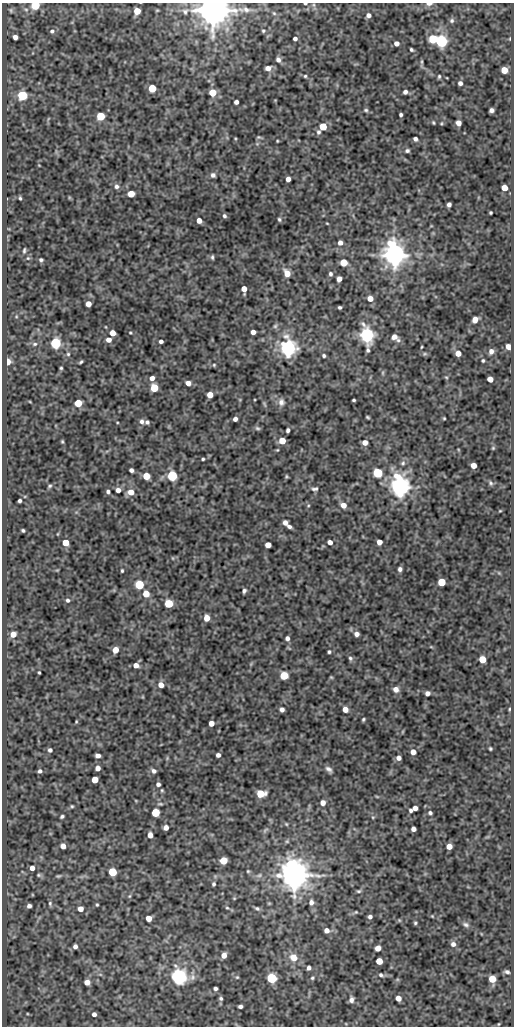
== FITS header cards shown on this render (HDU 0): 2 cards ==
NAXIS1  =                  512
NAXIS2  =                 1024

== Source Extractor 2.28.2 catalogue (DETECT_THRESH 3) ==
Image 512 x 1024 px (HDU 0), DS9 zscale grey, 1 PNG px = 1 image px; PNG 516 x 1028 px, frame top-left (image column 1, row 1024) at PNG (2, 3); no overlay
Background 76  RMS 0.5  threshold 1.49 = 3 sigma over >= 5 px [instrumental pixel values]
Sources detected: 254; all 254 listed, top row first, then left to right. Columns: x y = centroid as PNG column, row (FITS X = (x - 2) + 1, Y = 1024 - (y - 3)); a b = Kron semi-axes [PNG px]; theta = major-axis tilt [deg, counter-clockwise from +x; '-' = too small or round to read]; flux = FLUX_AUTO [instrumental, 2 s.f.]
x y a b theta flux
305 3 3 2 - 37
429 4 7 3 2 130
35 5 5 5 - 1900
314 5 6 4 -71 50
11 10 7 5 -70 50
213 10 8 7 - 91000
246 10 12 8 -18 180
137 11 5 5 - 460
185 11 7 7 - 91
274 13 6 4 -43 43
368 15 5 5 - 120
452 20 7 6 - 74
52 31 6 5 - 84
263 31 5 4 - 43
15 37 4 4 - 150
295 39 4 4 - 96
433 39 5 5 - 1400
510 39 5 3 - 32
441 41 6 5 - 7200
396 43 4 4 - 140
411 50 4 3 - 52
278 60 6 5 - 110
422 62 8 4 82 50
268 68 6 5 - 200
504 70 5 5 - 480
305 76 4 4 - 39
439 76 5 4 - 45
460 83 5 4 - 110
152 88 5 5 - 1300
405 92 4 4 - 110
212 93 6 6 - 420
22 95 5 5 - 3100
236 102 4 4 - 130
366 110 6 5 - 52
491 110 4 4 - 110
401 115 4 3 - 67
100 116 5 5 - 1500
433 123 4 3 - 36
458 123 5 4 - 210
323 126 5 5 - 810
318 132 7 6 - 78
259 137 6 5 - 43
415 139 4 4 - 93
277 141 3 2 - 27
407 151 6 5 - 68
213 175 5 5 - 92
288 179 4 4 - 180
116 186 6 6 - 97
504 188 5 5 - 430
131 194 5 5 - 530
20 198 4 3 - 42
449 204 4 4 - 110
491 213 3 3 - 42
224 216 5 4 - 63
279 219 5 3 - 49
199 220 5 4 - 200
327 223 4 2 - 24
340 243 4 4 - 160
24 250 5 3 - 52
394 254 7 6 - 43000
212 257 5 3 - 51
28 258 5 5 - 44
41 260 4 4 - 60
344 262 5 5 - 840
287 273 6 5 - 360
330 274 5 4 - 64
339 279 5 4 - 180
244 289 6 4 -86 280
370 299 5 4 - 280
88 304 5 5 - 270
340 307 3 3 - 53
475 320 5 5 - 230
275 326 6 6 - 62
106 327 4 2 - 23
253 332 4 4 - 160
113 333 5 5 - 270
130 333 4 3 - 31
367 335 7 6 - 13000
394 337 6 5 - 160
109 340 5 5 - 200
398 340 7 6 - 78
161 341 4 4 - 97
56 343 5 5 - 4600
35 344 7 6 - 81
508 347 5 4 - 230
288 348 6 6 - 16000
491 351 6 6 - 150
458 353 5 5 - 270
68 354 5 5 - 49
425 354 7 4 19 47
324 356 4 4 - 55
483 361 4 3 - 44
8 362 5 4 - 330
81 362 4 2 - 47
214 365 5 4 - 37
61 368 3 3 - 41
383 373 6 4 90 43
446 377 5 3 - 32
152 378 5 4 - 180
490 379 5 4 - 320
188 383 5 4 - 210
154 388 5 5 - 1100
210 395 5 5 - 390
354 400 3 3 - 43
281 402 10 8 -86 170
78 403 5 5 - 930
264 404 10 4 -68 55
368 417 4 2 - 38
444 418 3 2 - 30
235 419 4 4 - 120
142 421 7 6 - 110
147 422 4 4 - 72
257 428 7 5 -16 62
288 430 4 3 - 71
282 441 5 5 - 510
62 442 4 3 - 39
365 442 5 4 - 220
493 448 5 4 - 38
203 459 3 3 - 41
403 463 7 6 - 80
473 465 5 4 - 320
131 470 4 4 - 100
377 473 5 5 - 2400
146 476 5 5 - 660
172 476 5 5 - 3800
286 476 4 3 - 37
491 483 7 5 -53 70
50 486 6 4 28 49
400 487 7 6 - 30000
315 489 9 5 6 80
118 490 5 5 - 160
108 492 5 4 - 70
131 492 6 6 - 330
20 501 4 3 - 72
343 505 6 5 - 250
500 511 4 3 - 26
285 522 5 4 - 160
289 526 5 3 - 95
23 530 3 3 - 50
330 542 4 4 - 180
379 542 5 4 - 250
65 543 5 5 - 540
268 545 5 4 - 320
173 558 5 3 - 27
400 569 5 4 - 95
122 571 4 3 - 41
441 582 5 5 - 930
139 585 5 5 - 2100
244 591 5 4 - 81
146 594 5 5 - 500
68 600 5 5 - 67
169 604 5 5 - 1400
207 618 5 5 - 380
13 634 5 5 - 310
357 634 5 4 - 140
287 638 5 4 - 110
115 650 5 4 - 370
329 652 3 3 - 47
350 658 6 5 - 68
482 659 5 5 - 550
136 665 5 4 - 230
39 672 3 2 - 35
284 676 5 5 - 1200
331 677 5 3 - 31
161 685 5 5 - 280
396 689 5 5 - 210
427 693 4 4 - 130
282 709 4 4 - 120
345 709 5 5 - 260
509 709 4 3 - 32
363 719 3 3 - 42
76 722 4 3 - 30
211 723 4 4 - 260
490 749 3 3 - 41
50 750 4 4 - 83
413 752 5 4 - 250
98 755 5 4 - 160
218 755 4 4 - 120
399 758 4 4 - 150
98 768 5 4 - 180
329 769 9 5 -40 110
40 771 4 4 - 78
154 771 6 5 - 100
95 780 5 5 - 550
158 784 4 4 - 90
162 790 5 4 - 39
261 794 6 5 - 920
323 803 5 5 - 190
160 804 7 4 -7 48
72 806 4 4 - 38
415 808 5 4 - 160
411 810 4 3 - 62
155 812 5 5 - 1500
430 813 4 4 - 64
62 816 4 3 - 57
373 817 5 3 - 29
286 824 5 4 - 39
166 828 4 4 - 190
413 829 4 4 - 150
265 830 9 4 36 62
150 835 5 4 - 270
287 841 5 5 - 44
63 846 5 4 - 250
449 846 5 5 - 280
223 861 5 5 - 940
32 868 5 5 - 160
248 871 5 4 - 38
112 872 5 5 - 1700
39 875 6 5 - 56
259 875 9 5 21 95
294 875 8 7 - 74000
58 876 7 4 9 46
214 884 5 4 - 59
359 891 6 4 14 48
129 896 5 5 - 43
234 898 4 3 - 24
311 902 7 6 - 130
50 903 7 5 -75 63
97 905 4 3 - 36
29 906 4 4 - 100
227 908 5 3 - 37
257 908 7 5 -24 64
80 909 5 4 - 290
356 912 3 3 - 28
432 916 4 3 - 25
370 917 4 4 - 84
149 918 5 5 - 310
399 920 5 3 - 26
415 923 4 4 - 44
466 924 8 6 -22 90
326 930 5 5 - 160
453 944 6 6 - 130
75 946 4 4 - 120
378 948 5 5 - 260
224 955 5 4 - 250
294 957 9 8 - 380
379 961 5 5 - 510
309 968 4 4 - 100
507 972 6 4 -14 81
381 975 6 4 -27 65
179 977 6 6 - 15000
192 977 9 8 - 150
237 977 4 4 - 34
272 978 5 5 - 2900
312 978 4 4 - 42
492 979 5 5 - 740
87 982 5 5 - 210
215 988 4 3 - 76
221 998 5 4 - 56
398 998 5 4 - 260
351 1000 7 5 80 120
240 1006 4 3 - 89
94 1014 4 4 - 110
498 1024 4 3 - 25
At the frame edge (FLAGS 8, measured only in part): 4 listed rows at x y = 305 3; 429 4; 35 5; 213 10

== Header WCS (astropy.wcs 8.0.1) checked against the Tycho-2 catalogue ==
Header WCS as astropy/WCSLIB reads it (CRVAL/CRPIX/CD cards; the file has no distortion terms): RA---SIN/DEC--SIN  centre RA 05:41:03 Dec -05:07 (85.26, -5.11 deg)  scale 1 arcsec/px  FOV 8.5' x 17.1'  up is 0 deg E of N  parity normal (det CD < 0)
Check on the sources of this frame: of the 60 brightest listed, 3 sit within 1.5 arcsec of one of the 3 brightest Tycho-2 stars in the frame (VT <= 10.04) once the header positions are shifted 0.46 arcsec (0.37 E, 0.27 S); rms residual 0.22 arcsec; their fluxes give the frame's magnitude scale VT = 21.80 - 2.5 log10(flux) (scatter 0.03 mag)
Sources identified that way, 3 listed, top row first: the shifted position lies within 1.5 arcsec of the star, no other Tycho-2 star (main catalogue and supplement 1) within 3.0 arcsec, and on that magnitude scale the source's flux lands within +1.5 / -3 mag of the star's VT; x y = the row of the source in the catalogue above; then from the Tycho-2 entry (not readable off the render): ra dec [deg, ICRS J2000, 3 dp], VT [Tycho-2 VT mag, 2 dp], TYC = Tycho-2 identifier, HIP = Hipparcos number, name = IAU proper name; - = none
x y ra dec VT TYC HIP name
213 10 85.276 -4.970 9.40 4775-102-1 - -
394 254 85.226 -5.038 10.04 4775-186-1 - -
294 875 85.254 -5.210 9.65 4775-429-1 - -